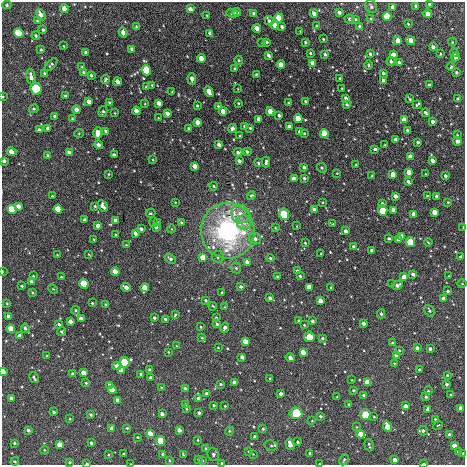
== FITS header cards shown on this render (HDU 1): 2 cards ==
NAXIS1  =                  463 / length of data axis 1
NAXIS2  =                  463 / length of data axis 2

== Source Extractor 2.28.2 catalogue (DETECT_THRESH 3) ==
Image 463 x 463 px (HDU 1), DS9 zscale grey, 1 PNG px = 1 image px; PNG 467 x 467 px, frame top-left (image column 1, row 463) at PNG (2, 2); each listed source drawn as its Kron ellipse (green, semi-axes under 4 px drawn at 4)
Background -2.41e-04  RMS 0.0018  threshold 0.00554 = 3 sigma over >= 5 px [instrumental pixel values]
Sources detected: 408; all 408 listed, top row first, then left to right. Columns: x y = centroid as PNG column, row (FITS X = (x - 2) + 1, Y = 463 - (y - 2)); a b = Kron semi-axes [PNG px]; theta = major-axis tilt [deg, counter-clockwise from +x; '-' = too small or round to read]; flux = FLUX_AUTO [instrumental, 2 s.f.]
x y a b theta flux
430 4 4 3 - 0.62
7 5 4 4 - 0.16
371 6 7 5 -64 0.3
416 6 4 3 - 0.38
393 7 4 3 - 1.1
64 8 4 4 - 0.75
190 9 4 3 - 0.54
237 12 4 4 - 0.54
339 12 4 3 - 0.43
232 13 6 3 -7 0.16
41 14 6 4 -59 0.62
254 14 3 3 - 0.31
314 14 4 3 - 0.7
428 14 4 4 - 1.8
207 16 3 2 - 0.11
387 16 4 4 - 9.4
279 18 4 4 - 3.9
349 19 5 4 - 0.24
356 19 4 3 - 0.15
371 19 4 4 - 0.19
37 21 3 3 - 0.11
269 21 5 3 - 0.38
408 24 3 2 - 0.12
275 25 4 4 - 1.6
316 26 4 3 - 0.12
136 27 4 3 - 0.12
282 27 3 3 - 0.29
360 27 4 3 - 0.35
257 28 4 4 - 0.95
43 30 4 3 - 0.16
300 31 2 2 - 0.065
19 33 5 4 - 7.6
123 33 5 3 - 0.63
210 33 4 3 - 0.38
36 36 4 3 - 0.15
323 39 3 2 - 0.11
411 40 4 4 - 1.7
398 41 4 4 - 3
267 42 4 3 - 0.21
305 42 3 3 - 0.16
452 42 4 4 - 0.13
262 43 3 2 - 0.075
64 46 3 2 - 0.083
433 47 4 3 - 0.52
132 49 4 3 - 0.45
41 50 3 2 - 0.11
86 52 4 3 - 0.23
310 53 3 2 - 0.16
454 53 4 3 - 0.22
325 54 4 3 - 0.26
370 54 3 3 - 0.24
440 54 3 3 - 0.12
268 55 4 3 - 0.34
393 55 4 4 - 0.72
456 57 4 4 - 0.94
201 58 4 4 - 1.2
239 60 5 4 - 0.18
391 61 4 3 - 0.23
399 62 4 3 - 0.54
313 63 4 4 - 1.4
51 65 8 3 44 0.17
281 65 4 3 - 2
369 65 5 3 - 0.15
82 67 3 3 - 0.11
451 67 4 3 - 0.14
235 69 3 3 - 0.22
146 70 5 4 - 7.8
83 72 4 4 - 0.19
456 72 3 3 - 0.21
44 73 4 3 - 0.17
383 73 3 3 - 0.32
256 74 3 2 - 0.13
91 75 3 3 - 0.19
31 77 8 4 -77 0.57
340 78 3 2 - 0.16
192 79 6 3 -85 0.69
105 80 4 3 - 0.19
383 80 3 3 - 0.31
118 82 4 3 - 0.8
152 85 3 2 - 0.11
429 85 3 3 - 0.16
146 87 3 3 - 0.15
36 89 6 5 - 10
238 89 3 2 - 0.076
342 89 3 2 - 0.096
209 91 6 3 -61 1.2
172 92 3 2 - 0.087
65 96 4 3 - 0.21
3 97 3 2 - 0.094
346 98 3 3 - 0.34
410 99 4 2 - 0.13
458 99 3 3 - 0.26
305 101 3 3 - 0.13
89 102 4 3 - 0.69
109 103 4 3 - 0.16
159 103 4 3 - 0.77
238 103 3 2 - 0.11
288 103 3 2 - 0.086
145 104 4 2 - 0.073
347 104 3 3 - 0.14
417 105 4 3 - 0.19
197 106 3 3 - 0.15
218 106 3 3 - 0.15
34 109 5 4 - 0.15
77 110 4 4 - 0.74
103 111 5 4 - 0.2
136 111 4 3 - 1
223 111 4 4 - 1.1
270 111 4 4 - 1.9
115 113 4 2 - 0.079
167 113 4 3 - 0.6
426 113 4 3 - 0.23
279 115 3 3 - 0.26
55 116 3 3 - 0.23
159 118 4 2 - 0.083
72 119 3 3 - 0.15
259 119 4 3 - 0.75
298 119 4 4 - 4.2
404 120 4 4 - 2.2
198 122 4 4 - 0.9
433 122 3 3 - 0.44
245 126 3 3 - 0.21
289 127 4 3 - 1.2
48 128 4 3 - 0.35
232 128 4 3 - 0.44
250 128 3 3 - 0.14
189 129 3 3 - 0.24
39 130 4 3 - 0.32
407 130 3 3 - 0.19
106 131 4 3 - 0.19
299 131 3 3 - 0.19
79 133 5 3 - 0.1
98 133 6 4 88 1.2
304 133 3 2 - 0.15
324 133 4 4 - 6.7
457 135 4 3 - 0.11
240 136 3 2 - 0.12
395 140 4 3 - 0.76
457 141 4 3 - 0.63
418 142 3 3 - 0.22
219 144 4 3 - 0.51
98 145 4 3 - 0.38
385 145 2 2 - 0.076
375 149 3 3 - 0.27
11 152 5 4 - 0.89
238 152 4 3 - 0.34
247 152 4 3 - 0.27
69 153 4 3 - 0.5
47 155 3 3 - 0.14
114 155 4 3 - 0.33
411 157 4 4 - 1.4
153 160 3 2 - 0.091
432 160 4 3 - 0.65
4 161 4 3 - 0.31
239 161 4 3 - 0.43
266 162 5 3 - 0.3
258 163 3 2 - 0.15
356 165 3 2 - 0.087
195 166 4 3 - 1
304 167 3 3 - 0.32
322 168 5 4 - 0.25
409 172 4 3 - 1.2
337 173 3 2 - 0.077
109 174 3 3 - 0.12
426 174 2 2 - 0.084
393 175 4 3 - 2.1
372 176 3 2 - 0.09
445 176 3 3 - 0.31
304 178 3 3 - 0.27
294 179 4 3 - 1.4
408 182 4 3 - 0.31
214 186 4 3 - 0.13
52 196 2 2 - 0.089
251 196 4 4 - 0.18
395 196 4 3 - 0.8
427 196 4 3 - 0.12
437 196 3 3 - 0.37
175 202 3 2 - 0.086
323 202 3 2 - 0.097
448 202 3 3 - 0.099
382 204 4 3 - 0.48
18 206 4 3 - 0.72
95 206 3 3 - 0.16
103 206 6 4 -60 0.61
12 209 4 4 - 4.9
58 209 4 4 - 3.1
314 210 4 3 - 0.5
393 210 4 3 - 1.2
383 211 5 4 - 4.6
434 212 4 4 - 2
150 213 5 3 - 0.16
240 214 9 9 - 1.3
284 214 6 5 - 5.2
414 214 4 4 - 1.1
85 220 3 3 - 0.33
115 220 4 3 - 0.44
153 222 5 3 - 0.13
157 222 4 2 - 0.093
181 222 4 3 - 0.16
244 222 7 7 - 0.94
333 224 4 3 - 0.13
98 226 4 3 - 0.4
297 226 2 2 - 0.065
156 227 4 3 - 0.37
275 228 3 3 - 0.11
463 228 4 2 - 0.083
141 229 4 3 - 0.32
171 229 4 3 - 0.094
228 231 28 27 - 22
346 231 3 3 - 0.54
135 233 4 3 - 0.45
115 235 3 2 - 0.12
402 236 4 4 - 1.4
389 238 3 3 - 0.21
255 239 6 5 - 0.59
398 239 4 3 - 0.74
94 240 2 2 - 0.083
410 242 5 4 - 4.9
428 242 4 2 - 0.11
305 243 3 3 - 0.13
126 245 3 2 - 0.098
353 246 3 3 - 0.18
372 250 3 3 - 0.28
321 253 2 2 - 0.096
57 255 2 2 - 0.074
89 255 3 2 - 0.085
218 257 6 5 - 0.27
461 257 3 3 - 0.32
203 258 4 4 - 3.3
270 258 4 4 - 0.21
170 259 6 4 -34 0.33
247 262 4 3 - 0.62
236 268 5 5 - 0.19
297 271 3 3 - 0.24
2 272 3 2 - 0.15
115 272 4 4 - 1.4
413 274 4 3 - 0.49
33 276 3 2 - 0.12
300 276 3 3 - 0.19
449 276 3 2 - 0.072
61 277 3 3 - 0.12
277 277 3 2 - 0.13
404 277 4 3 - 2.2
31 282 3 3 - 0.28
84 284 5 4 - 3.9
392 284 2 2 - 0.067
462 284 5 3 - 0.1
397 285 5 3 - 0.51
22 286 3 3 - 0.12
126 287 5 3 - 0.71
241 287 3 3 - 0.29
310 287 4 4 - 4.2
145 288 4 4 - 2.2
331 288 3 3 - 0.16
53 289 5 3 - 0.12
448 291 3 3 - 0.21
32 292 4 3 - 0.11
222 292 2 2 - 0.11
270 298 3 3 - 0.37
443 299 4 3 - 0.8
206 301 3 3 - 0.22
320 301 4 4 - 1.4
7 303 3 3 - 0.091
92 303 3 3 - 0.13
105 304 4 3 - 0.1
213 306 4 3 - 0.13
225 307 3 2 - 0.087
76 310 4 3 - 0.14
429 311 6 4 -52 0.25
381 314 4 3 - 0.17
175 315 4 3 - 0.16
9 317 4 3 - 0.8
216 317 3 2 - 0.11
154 318 3 3 - 0.26
81 319 4 3 - 0.95
165 319 3 3 - 0.21
298 320 3 2 - 0.12
70 321 4 3 - 0.75
312 321 3 3 - 0.25
363 323 3 3 - 0.54
59 324 4 3 - 0.19
217 324 3 3 - 0.25
304 325 3 2 - 0.094
201 327 3 2 - 0.11
25 328 4 4 - 0.3
225 328 5 3 - 0.58
11 329 4 4 - 1.6
62 332 4 4 - 0.23
20 336 4 3 - 0.51
309 337 5 5 - 4.4
202 338 4 3 - 0.12
322 338 3 3 - 0.24
246 342 4 4 - 2.9
392 343 4 3 - 0.17
177 346 4 3 - 0.11
218 348 4 2 - 0.091
417 348 3 3 - 0.42
430 349 3 3 - 0.38
399 351 4 3 - 0.19
168 352 3 2 - 0.081
303 352 4 4 - 2.4
397 355 4 4 - 2.2
47 356 3 2 - 0.11
242 357 4 3 - 0.48
290 358 5 3 - 0.75
124 362 5 5 - 4.3
394 363 3 3 - 0.076
117 366 4 3 - 0.71
419 369 3 3 - 0.12
121 370 4 4 - 1.3
149 370 3 3 - 0.18
3 372 4 3 - 2.2
84 373 4 4 - 1.7
72 374 3 3 - 0.23
141 374 3 3 - 0.17
447 375 4 3 - 0.2
34 378 6 3 -59 0.23
151 378 3 3 - 0.35
270 379 3 3 - 0.19
352 380 2 2 - 0.071
234 382 4 4 - 1.1
86 383 4 3 - 0.14
368 383 4 4 - 7.3
221 384 3 3 - 0.22
447 384 3 3 - 0.27
110 386 4 3 - 0.74
161 387 3 2 - 0.074
185 388 3 3 - 0.23
112 390 4 4 - 3.1
353 390 3 3 - 0.2
428 391 3 3 - 0.16
207 394 3 3 - 0.42
281 394 3 3 - 0.48
364 395 3 3 - 0.24
451 395 4 3 - 0.11
337 397 3 2 - 0.077
426 397 4 4 - 0.22
11 398 3 3 - 0.25
199 399 3 3 - 0.49
117 400 4 3 - 0.61
186 404 3 3 - 0.23
349 404 3 3 - 0.19
214 405 3 3 - 0.19
225 406 3 3 - 0.13
405 406 4 3 - 0.89
461 408 4 4 - 1.7
186 409 3 2 - 0.099
428 409 3 3 - 0.8
54 412 3 3 - 0.26
199 413 3 3 - 0.26
296 413 6 5 - 3.8
162 414 3 3 - 0.5
91 415 3 3 - 0.21
365 415 5 5 - 3.7
320 416 3 3 - 0.23
374 417 3 3 - 0.11
70 419 3 2 - 0.099
435 419 3 3 - 0.11
312 421 2 2 - 0.079
438 425 5 3 - 0.1
357 427 3 2 - 0.078
387 427 5 4 - 3.6
127 428 3 3 - 0.1
112 429 4 3 - 1.3
263 429 4 3 - 0.18
28 430 3 3 - 0.36
179 430 4 3 - 0.66
229 431 4 4 - 0.15
423 431 5 5 - 0.39
150 434 4 4 - 1.6
361 434 4 4 - 3.3
449 434 4 4 - 0.29
138 437 3 2 - 0.13
255 437 3 3 - 0.35
198 440 3 3 - 0.099
161 441 5 4 - 5
298 442 3 3 - 0.16
15 443 3 3 - 0.2
91 443 3 3 - 0.3
290 444 6 3 -75 1.2
60 445 4 4 - 1.6
369 445 6 2 -73 0.18
454 445 4 3 - 1.2
271 446 7 5 -10 0.25
205 448 3 2 - 0.089
44 450 4 3 - 0.097
249 451 3 3 - 0.11
458 452 4 3 - 0.23
310 453 3 3 - 0.24
463 453 3 2 - 0.097
123 454 2 2 - 0.098
163 454 3 3 - 0.19
213 454 6 5 - 0.26
253 454 2 2 - 0.071
108 455 2 2 - 0.099
183 455 3 3 - 0.097
198 459 3 2 - 0.089
170 460 3 2 - 0.13
202 460 3 3 - 0.15
344 460 6 4 62 0.19
395 460 4 3 - 1.2
15 461 4 3 - 0.13
70 462 3 3 - 0.14
222 463 3 3 - 0.18
87 464 3 2 - 0.19
131 464 2 2 - 0.075
319 464 2 2 - 0.086
424 464 4 2 - 0.24
At the frame edge (FLAGS 8, measured only in part): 11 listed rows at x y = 430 4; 3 97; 4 161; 2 272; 3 372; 463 453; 222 463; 87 464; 131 464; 319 464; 424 464